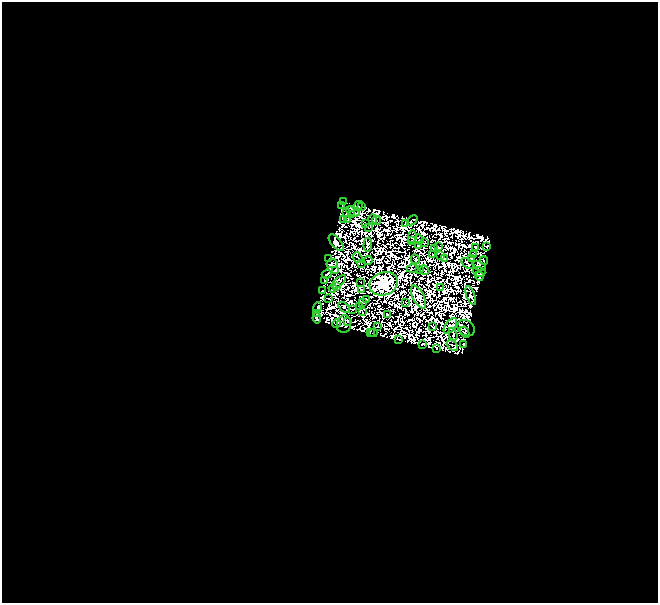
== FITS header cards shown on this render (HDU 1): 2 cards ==
NAXIS1  =                  656
NAXIS2  =                  601

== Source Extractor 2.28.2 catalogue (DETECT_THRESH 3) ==
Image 656 x 601 px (HDU 1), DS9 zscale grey, 1 PNG px = 1 image px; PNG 660 x 605 px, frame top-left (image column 1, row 601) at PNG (2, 2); each listed source drawn as its Kron ellipse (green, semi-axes under 4 px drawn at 4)
Background 0.0405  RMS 1.6e-05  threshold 4.94e-05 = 3 sigma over >= 5 px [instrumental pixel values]
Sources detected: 223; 137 with non-positive FLUX_AUTO (blend fragments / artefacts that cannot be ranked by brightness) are neither listed nor drawn; the other 86 listed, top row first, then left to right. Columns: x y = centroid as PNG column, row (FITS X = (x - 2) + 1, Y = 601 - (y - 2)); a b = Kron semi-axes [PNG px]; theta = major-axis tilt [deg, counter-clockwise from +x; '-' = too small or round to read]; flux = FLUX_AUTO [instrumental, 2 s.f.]
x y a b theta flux
343 202 3 2 - 1.8
342 205 2 2 - 0.38
358 206 5 3 - 3.8
362 207 3 3 - 0.15
353 212 7 2 -24 2.1
347 213 3 2 - 0.27
351 215 2 2 - 0.55
343 219 2 2 - 1.4
373 219 5 3 - 1.7
348 220 3 2 - 0.7
377 220 4 2 - 1.5
412 220 6 2 43 0.37
365 223 3 2 - 0.32
405 224 2 2 - 0.22
368 227 2 2 - 0.66
412 237 6 2 79 2.6
419 240 5 4 - 1.6
412 241 3 2 - 0.73
336 243 10 5 -50 2.6
425 243 3 2 - 0.93
368 245 7 4 84 2.7
418 245 4 2 - 0.089
487 246 4 2 - 1.8
439 247 4 2 - 0.81
475 247 3 2 - 1.8
435 249 3 2 - 1.1
433 254 2 2 - 1.4
473 255 4 2 - 0.11
441 256 2 2 - 0.36
328 258 2 2 - 0.044
358 258 6 2 -52 0.35
444 258 2 2 - 0.8
415 259 5 2 - 1.9
471 259 3 2 - 0.24
368 261 4 3 - 1.5
484 261 4 2 - 1.5
332 264 5 3 - 0.078
361 264 2 2 - 0.25
468 264 7 3 -35 0.23
479 266 7 3 -23 0.69
413 269 6 2 1 0.57
419 269 3 2 - 0.77
425 270 5 2 - 0.14
335 271 3 2 - 1
479 272 6 5 - 11
327 274 5 2 - 0.58
480 276 4 3 - 6.2
324 280 3 2 - 0.72
339 282 8 3 42 0.11
361 282 3 2 - 0.95
384 284 14 11 20 1900
337 287 3 2 - 0.72
440 287 2 2 - 0.97
333 288 4 3 - 0.14
362 289 3 2 - 1.4
322 291 3 2 - 0.11
471 296 10 4 -69 2.7
419 297 12 5 -62 0.36
329 298 2 2 - 1.3
366 299 3 2 - 2
362 302 4 3 - 0.9
406 303 3 2 - 0.85
318 307 5 3 - 2.3
344 307 7 3 -41 0.45
359 307 2 2 - 0.59
352 309 3 2 - 1.2
362 311 3 2 - 0.45
316 313 3 2 - 0.94
387 314 2 2 - 0.63
317 318 5 3 - 5.4
348 321 3 2 - 1.3
337 324 5 2 - 1.1
344 324 9 7 78 2.2
450 326 9 5 55 27
378 327 2 2 - 0.51
433 327 4 2 - 0.76
466 328 9 7 -38 3.9
370 332 4 2 - 1.2
465 332 6 3 -62 2.1
373 333 4 3 - 2.6
453 334 6 2 -74 0.71
399 340 4 2 - 2.1
422 344 3 2 - 1.4
464 345 3 2 - 0.39
452 346 7 2 -43 0.65
436 349 2 2 - 3.8
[137 non-positive-flux detections neither listed nor drawn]